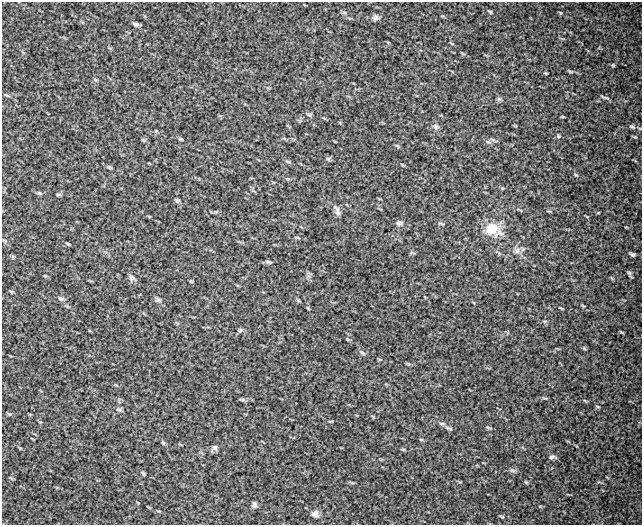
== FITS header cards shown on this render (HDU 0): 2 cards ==
NAXIS1  =                  640
NAXIS2  =                  523

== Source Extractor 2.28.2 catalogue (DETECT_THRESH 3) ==
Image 640 x 523 px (HDU 0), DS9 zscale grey, 1 PNG px = 1 image px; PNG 644 x 527 px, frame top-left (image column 1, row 523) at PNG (2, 2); no overlay
Background 117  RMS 34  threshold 102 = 3 sigma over >= 5 px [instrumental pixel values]
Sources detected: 40; all 40 listed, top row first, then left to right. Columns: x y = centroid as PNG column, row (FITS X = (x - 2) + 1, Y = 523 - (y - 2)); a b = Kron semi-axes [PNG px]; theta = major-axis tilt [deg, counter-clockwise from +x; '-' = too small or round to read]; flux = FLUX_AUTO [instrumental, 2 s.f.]
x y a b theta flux
490 12 5 3 - 2400
376 18 9 7 24 7000
136 24 8 5 -1 4500
613 65 5 5 - 2400
570 72 9 3 -21 3200
605 97 11 3 -16 3700
499 99 7 5 45 3900
309 114 7 4 -19 3300
436 126 8 7 - 6400
632 127 10 4 -17 5300
558 136 6 3 -71 2400
328 159 7 4 18 3400
39 193 6 4 -41 3200
58 195 6 4 1 2700
177 200 7 4 -1 3500
337 211 14 5 -73 8300
399 223 9 6 8 6000
441 223 12 2 -17 2200
493 230 26 18 -21 45000
68 244 6 3 -19 2400
517 251 10 7 88 10000
632 254 7 4 -20 3900
268 262 9 3 -13 3400
629 273 7 5 -43 3600
131 277 11 7 -68 7100
61 299 9 4 0 4300
158 300 7 6 - 5000
240 330 7 5 44 3800
362 353 7 4 -37 3800
598 407 6 3 -19 2200
119 409 8 4 -8 3900
488 427 8 3 -19 3000
447 428 8 4 -19 4900
215 448 8 6 -36 5500
552 457 10 5 8 5000
512 470 10 4 -1 4900
143 473 7 3 -54 2800
254 504 8 6 -70 5300
315 514 10 9 - 9300
502 517 7 3 -19 2400